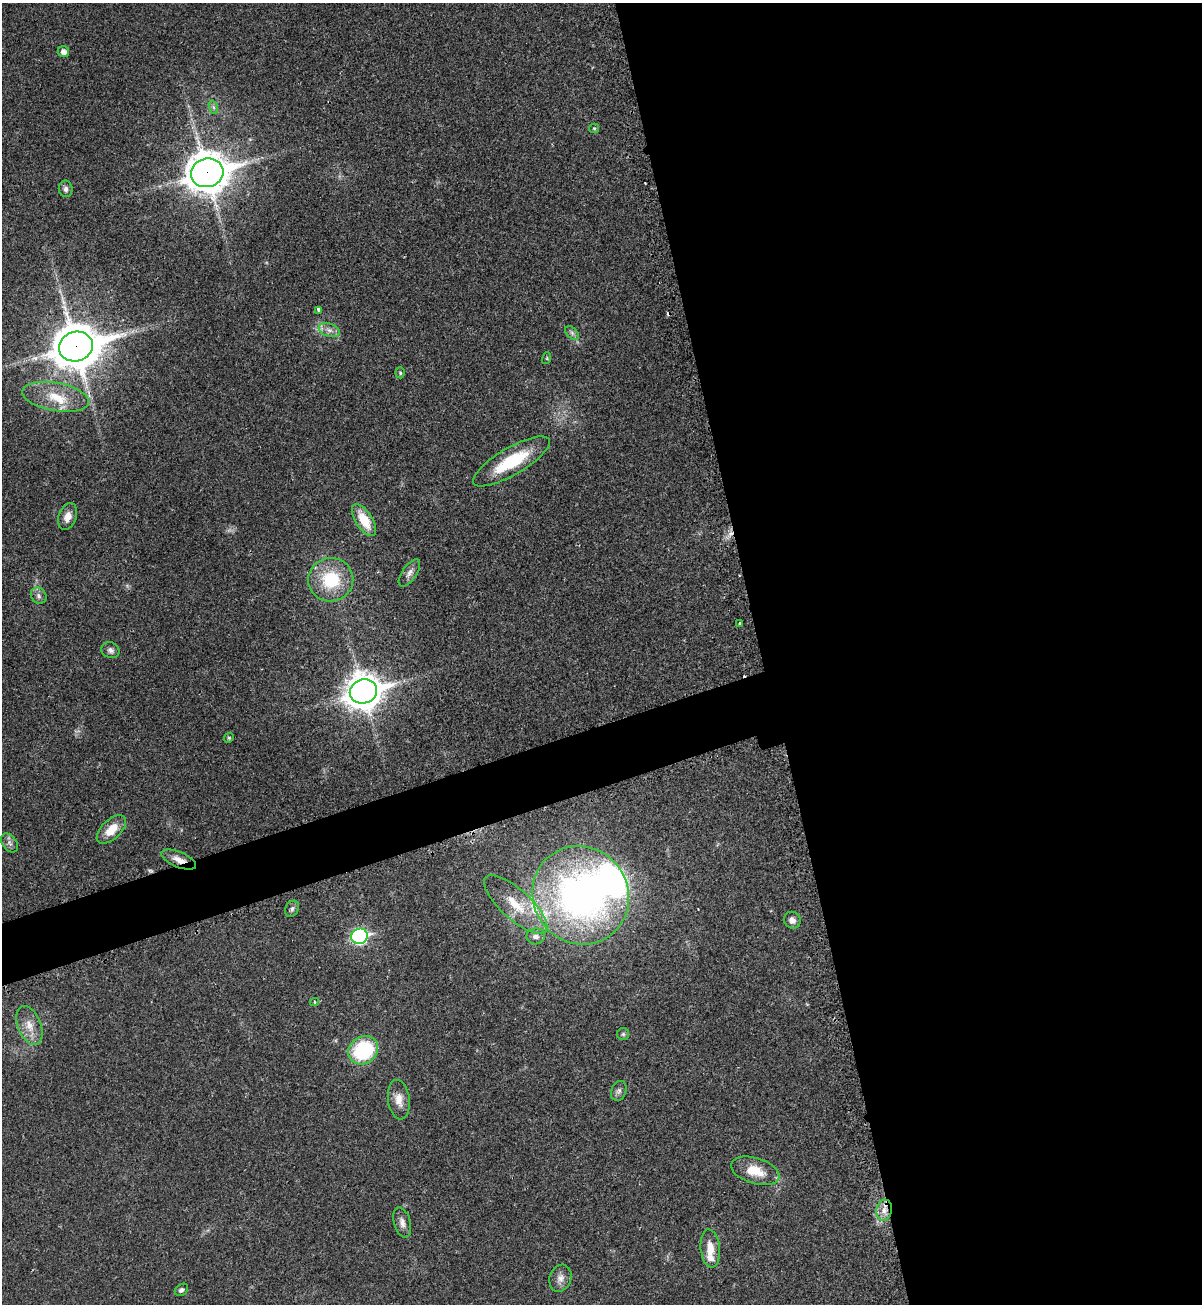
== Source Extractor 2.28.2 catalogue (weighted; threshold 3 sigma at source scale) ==
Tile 8 of 4 x 4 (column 4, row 2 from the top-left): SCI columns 3800-4999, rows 2642-3943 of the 5295 x 5264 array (HDU 1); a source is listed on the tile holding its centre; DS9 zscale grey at full resolution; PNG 1204 x 1306 px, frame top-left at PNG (2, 3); each listed source drawn as its Kron ellipse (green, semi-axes under 4 px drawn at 4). Shown black and unused: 40% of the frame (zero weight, under 2 of 3 exposures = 2% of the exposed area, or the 3 px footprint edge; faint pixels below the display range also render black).
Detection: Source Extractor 2.28.2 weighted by HDU 2 'WHT'; one run over the whole footprint, this tile lists its part. Background 0.0204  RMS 0.0038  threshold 0.0172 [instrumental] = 3 sigma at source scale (4.5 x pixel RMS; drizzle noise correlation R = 1.50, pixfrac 1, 0.05/0.05 arcsec/px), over >= 5 px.
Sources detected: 51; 1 inside a brighter object's white glare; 4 cosmic-ray / hot-pixel residue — neither listed nor drawn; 3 inside a brighter listed object's ellipse — not listed separately; the other 43 listed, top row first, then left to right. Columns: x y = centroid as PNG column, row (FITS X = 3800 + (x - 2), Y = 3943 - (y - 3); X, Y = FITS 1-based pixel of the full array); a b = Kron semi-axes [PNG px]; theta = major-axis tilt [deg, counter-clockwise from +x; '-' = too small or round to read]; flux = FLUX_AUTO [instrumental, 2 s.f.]
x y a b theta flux
64 52 5 5 - 1.8
213 107 7 4 -71 0.82
594 128 5 4 - 0.5
207 173 16 14 16 870
66 189 8 7 - 1.4
319 310 4 3 - 3.7
329 330 11 6 -20 2
572 333 8 5 -46 0.98
76 346 17 14 17 1300
547 358 6 4 73 0.4
400 373 5 4 - 0.58
56 397 34 14 -10 11
511 461 44 13 30 19
68 516 14 8 71 3.2
364 520 18 8 -59 9.3
409 573 16 7 55 2
331 580 22 22 - 19
39 596 8 7 - 1.5
740 623 3 3 - 1.6
110 650 9 7 -24 1.4
363 691 14 12 20 660
229 738 5 4 - 0.5
111 829 18 9 43 6.3
9 843 11 7 -53 1.4
179 859 18 7 -22 3.5
581 895 50 47 -56 170
516 905 40 14 -42 13
292 909 8 6 61 1.2
792 920 9 8 - 2.1
360 936 8 7 - 68
536 936 9 8 - 2
315 1002 4 4 - 0.54
29 1025 20 11 -67 5.1
623 1034 6 6 - 0.71
363 1050 16 13 34 28
619 1091 10 7 70 1.2
399 1100 20 11 -82 4
755 1171 25 13 -17 7.8
884 1210 11 7 80 3
402 1223 15 8 -74 2.3
710 1248 19 9 -85 5.3
560 1278 14 10 69 2.7
181 1290 7 5 38 1
Overlapping masked pixels (flux is a lower limit): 4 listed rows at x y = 207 173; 76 346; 179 859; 884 1210